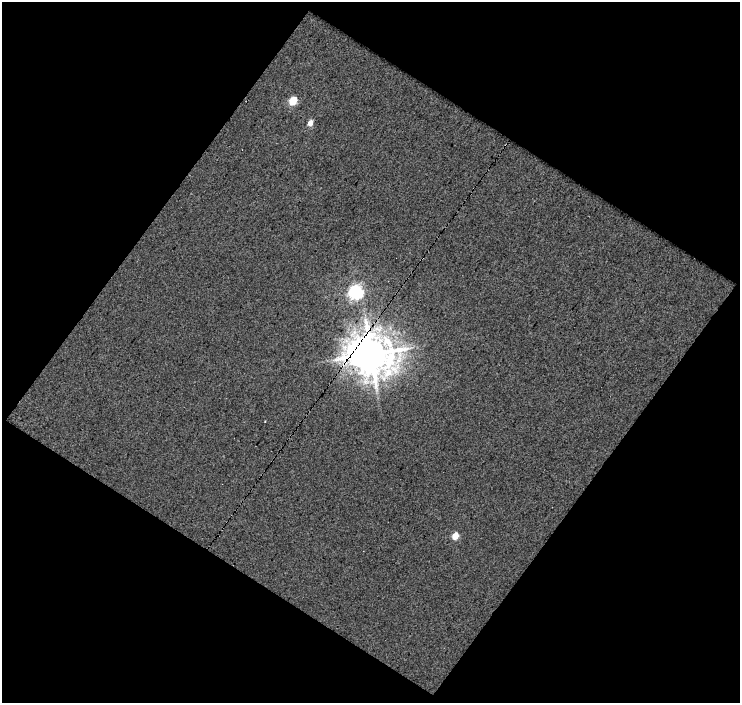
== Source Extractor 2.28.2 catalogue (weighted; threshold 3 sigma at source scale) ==
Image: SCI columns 1-738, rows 22-722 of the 738 x 744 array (HDU 1 of 3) = the unmasked area's bounding box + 8 px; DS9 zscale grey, full resolution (1 PNG px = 1 image px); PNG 742 x 705 px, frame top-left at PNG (2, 2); no overlay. Shown black and unused: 50% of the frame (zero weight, under 5 of 10 exposures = <1% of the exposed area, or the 3 px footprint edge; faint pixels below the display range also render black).
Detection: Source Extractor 2.28.2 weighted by HDU 2 'WHT'. Background 0.00117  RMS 0.009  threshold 0.0366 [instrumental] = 3 sigma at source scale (4.09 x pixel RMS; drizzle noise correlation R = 1.36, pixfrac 0.8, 0.0396/0.0396 arcsec/px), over >= 5 px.
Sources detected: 5; all 5 listed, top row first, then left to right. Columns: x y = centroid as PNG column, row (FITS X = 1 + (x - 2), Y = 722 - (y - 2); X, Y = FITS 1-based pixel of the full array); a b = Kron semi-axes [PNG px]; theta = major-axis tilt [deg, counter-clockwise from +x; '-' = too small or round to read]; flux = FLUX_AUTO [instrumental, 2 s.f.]
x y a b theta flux
293 101 5 5 - 29
310 123 5 4 - 7.6
356 292 6 6 - 210
371 354 16 14 -16 2400
455 536 5 4 - 17
Overlapping masked pixels (flux is a lower limit): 1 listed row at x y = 371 354